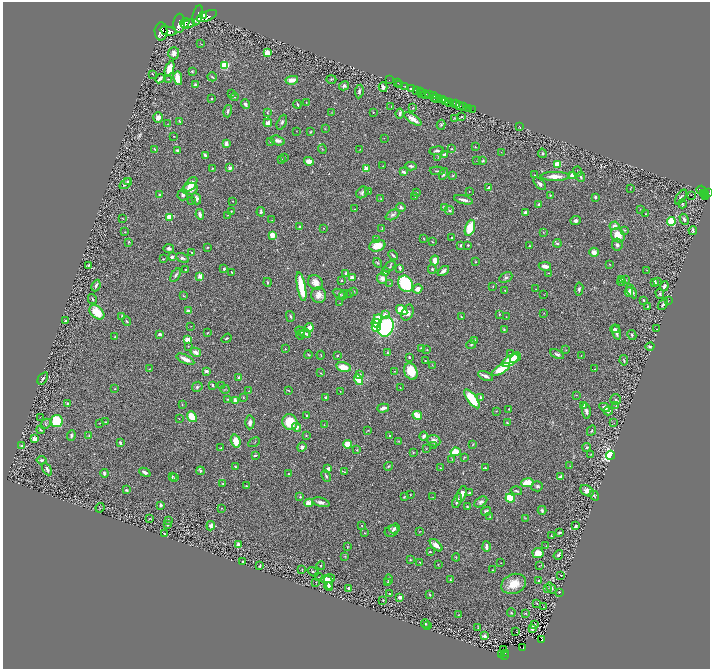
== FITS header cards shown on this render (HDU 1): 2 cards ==
NAXIS1  =                 1415
NAXIS2  =                 1334

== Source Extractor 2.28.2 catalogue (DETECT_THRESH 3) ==
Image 1415 x 1334 px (HDU 1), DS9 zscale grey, zoomed out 1/2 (1 PNG px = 2 x 2 image px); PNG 712 x 671 px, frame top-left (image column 2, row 1334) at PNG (3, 2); each listed source drawn as its Kron ellipse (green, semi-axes under 4 px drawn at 4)
Background 1.05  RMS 0.044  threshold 0.131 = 3 sigma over >= 5 px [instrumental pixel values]
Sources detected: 529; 27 cannot appear on this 1/2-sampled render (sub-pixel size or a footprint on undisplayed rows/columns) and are neither listed nor drawn; of the other 502, the 500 brightest by FLUX_AUTO listed and drawn (2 fainter detections omitted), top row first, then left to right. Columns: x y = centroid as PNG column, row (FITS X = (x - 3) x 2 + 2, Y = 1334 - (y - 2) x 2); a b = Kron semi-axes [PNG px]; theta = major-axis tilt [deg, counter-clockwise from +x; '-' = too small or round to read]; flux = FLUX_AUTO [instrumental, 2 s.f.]
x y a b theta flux
198 15 10 5 77 5700
204 15 4 4 - 2100
207 16 11 5 23 4100
179 23 9 5 88 4900
185 23 5 2 - 1800
188 24 7 4 25 3100
161 31 9 6 -90 5300
168 31 8 4 -12 4000
201 44 3 2 - 3.9
174 53 6 5 - 43
267 53 3 3 - 290
225 65 4 4 - 270
169 68 8 3 70 140
192 71 3 3 - 7.7
152 74 2 1 - 4.5
212 77 5 3 - 8.7
178 78 7 4 -81 110
160 79 5 2 - 21
168 79 3 2 - 4.7
331 79 5 3 - 7.2
292 80 6 3 8 68
389 80 2 1 - 14
398 83 2 1 - 43
195 85 4 3 - 21
400 85 3 1 - 72
344 86 5 4 - 23
405 86 2 1 - 44
383 87 5 3 - 35
411 88 4 2 - 1100
417 90 3 2 - 210
359 91 7 3 83 14
420 91 2 2 - 280
232 94 3 2 - 3.8
422 94 3 2 - 150
425 94 4 3 - 670
429 94 4 1 - 560
434 96 3 1 - 420
234 97 4 3 - 12
212 98 2 2 - 5
434 99 2 1 - 62
437 99 4 2 - 250
443 100 3 2 - 1800
446 101 3 1 - 690
306 102 3 2 - 3.4
450 102 3 2 - 380
453 103 2 2 - 460
245 104 5 3 - 19
297 104 4 2 - 11
456 104 2 1 - 170
459 105 3 2 - 320
391 106 2 2 - 2.3
463 107 2 2 - 310
413 108 3 3 - 4.9
468 108 3 2 - 83
473 110 3 1 - 15
228 111 6 3 75 15
267 112 4 3 - 7.6
373 112 2 2 - 5.4
331 113 2 2 - 2.5
400 113 5 3 - 20
158 117 5 4 - 44
461 117 3 2 - 7.4
454 118 4 2 - 5.8
413 119 10 4 -35 70
179 121 4 2 - 5.6
282 122 8 4 64 17
268 123 4 3 - 69
168 124 3 2 - 4.6
441 125 5 3 - 11
520 127 3 2 - 3.1
325 129 3 2 - 4.4
296 131 2 2 - 2.4
311 132 4 3 - 6.4
174 136 3 1 - 2.9
384 138 2 1 - 2.1
278 141 7 5 -16 34
271 142 3 3 - 7.4
226 144 3 2 - 61
475 147 2 2 - 5.1
155 149 4 3 - 6.5
322 149 4 3 - 6.9
360 149 3 2 - 2.8
451 149 2 1 - 4.6
177 150 2 2 - 16
437 151 7 3 7 15
501 152 2 1 - 2.9
542 153 5 4 - 13
205 155 4 2 - 17
445 155 4 3 - 21
284 157 3 2 - 6
438 157 3 2 - 3.1
282 160 3 2 - 6
477 160 2 1 - 2.4
309 161 5 3 - 76
483 161 4 3 - 11
557 164 4 3 - 130
383 166 2 1 - 3.6
411 166 6 3 -5 16
213 168 3 3 - 5.8
230 168 2 2 - 83
366 169 2 2 - 190
437 171 7 2 -2 12
578 171 5 3 - 8.3
403 172 4 2 - 18
443 174 6 2 62 13
534 175 3 2 - 4.7
453 176 3 3 - 6.8
555 176 14 4 0 67
572 176 2 2 - 140
580 177 5 3 - 17
128 181 4 3 - 11
126 184 7 2 36 21
191 184 8 5 50 84
540 184 8 4 -45 25
488 188 3 2 - 12
190 189 8 6 14 64
630 189 3 2 - 2.6
701 190 5 2 - 270
369 191 3 2 - 3.6
469 191 2 2 - 4.2
362 192 7 5 38 22
416 192 3 2 - 4.2
708 193 3 2 - 310
160 194 2 2 - 34
704 194 3 1 - 76
183 195 6 5 - 21
550 195 3 2 - 5.4
691 195 2 2 - 6.2
706 195 4 2 - 340
415 197 2 1 - 2.4
595 197 3 3 - 12
681 197 8 3 55 20
705 197 4 3 - 350
196 198 6 4 -71 29
381 199 3 2 - 5.2
191 200 4 2 - 6.9
464 200 10 3 -14 30
232 201 2 1 - 4.3
539 204 3 3 - 12
682 204 4 3 - 8
401 207 5 3 - 15
445 208 2 2 - 110
354 209 2 2 - 2.8
641 210 3 2 - 2.9
231 211 3 2 - 5
449 211 5 4 - 15
261 212 4 4 - 16
525 212 3 3 - 16
200 214 5 3 - 26
646 214 2 1 - 3.6
228 215 2 2 - 2.7
392 215 7 4 25 21
169 217 3 2 - 250
123 218 3 2 - 4.3
684 219 6 4 -62 22
272 220 3 2 - 4.4
576 221 5 3 - 26
671 221 4 4 - 270
614 226 5 4 - 35
299 227 4 3 - 8.7
323 228 2 1 - 3
382 228 4 3 - 6.1
470 228 8 4 72 200
624 230 4 3 - 6.8
693 230 4 2 - 11
125 232 3 2 - 3.9
543 232 2 2 - 3.2
272 235 4 4 - 75
618 235 7 6 - 120
423 238 3 2 - 3.7
451 238 3 2 - 6.6
377 239 4 4 - 11
128 242 3 3 - 6.1
432 242 2 2 - 4.1
557 243 4 3 - 13
461 245 4 3 - 9.6
468 245 2 2 - 16
617 245 6 5 - 25
377 246 8 5 17 140
529 246 2 2 - 3.3
207 247 3 2 - 4.9
169 248 5 4 - 20
192 252 2 2 - 7
594 252 5 4 - 53
393 255 5 2 - 14
172 257 2 2 - 68
182 258 7 4 -29 19
163 259 3 2 - 4.9
435 260 5 4 - 63
476 262 2 2 - 4.6
378 263 5 2 - 7.2
609 264 2 1 - 5.6
88 265 3 2 - 9.3
545 266 6 3 -11 48
390 267 7 3 42 11
400 268 4 2 - 15
224 269 2 2 - 43
432 269 4 3 - 10
185 270 2 2 - 4.3
647 270 3 2 - 2.6
443 271 6 3 36 28
232 272 3 2 - 7.1
385 272 3 2 - 24
346 273 3 3 - 15
549 273 3 2 - 4.5
176 275 7 3 56 16
200 276 2 2 - 150
352 278 4 3 - 41
382 278 5 5 - 42
506 278 7 5 27 19
342 280 3 2 - 6.4
621 280 3 3 - 7.9
626 280 3 2 - 6
658 281 3 2 - 5.4
268 282 4 3 - 8.8
315 282 8 6 -52 64
621 282 4 2 - 12
390 283 2 2 - 3.4
654 283 4 3 - 23
406 284 9 7 -59 750
96 286 6 3 66 21
493 286 3 3 - 5.8
664 286 5 3 - 18
301 287 14 3 -79 330
418 289 5 4 - 51
536 289 2 2 - 2.6
579 289 7 4 84 17
505 290 4 2 - 5.6
353 291 4 3 - 7.4
632 291 8 4 -60 31
629 292 5 4 - 52
339 293 6 3 -26 12
350 294 3 2 - 4.4
660 294 5 3 - 13
319 295 8 7 - 57
344 295 5 4 - 19
544 295 2 2 - 3
184 296 3 2 - 5
92 299 5 3 - 10
644 300 3 2 - 10
668 301 2 2 - 3.7
340 303 2 2 - 3.2
663 304 6 3 50 18
647 306 2 2 - 6.1
402 310 6 4 -34 200
188 311 2 2 - 57
97 312 9 5 -42 170
408 313 8 5 64 42
544 313 3 2 - 3.2
499 314 4 3 - 8.3
385 315 3 2 - 80
122 316 3 2 - 5.6
290 316 5 3 - 13
461 317 3 2 - 6.1
506 317 2 2 - 3.4
378 319 5 4 - 140
65 320 2 2 - 16
127 321 5 2 - 11
376 323 5 3 - 110
191 326 2 1 - 2.5
309 327 4 3 - 57
376 327 4 3 - 360
385 327 10 8 73 920
504 329 4 3 - 7.8
615 329 5 3 - 19
656 329 2 1 - 2.2
300 331 5 3 - 20
616 332 7 3 -70 32
207 333 3 2 - 6.8
305 333 5 3 - 19
160 334 4 3 - 19
300 335 5 2 - 7.2
308 335 4 3 - 8.3
632 335 5 3 - 12
115 337 3 3 - 5.4
227 338 5 2 - 9.1
188 340 4 3 - 110
475 341 4 3 - 21
471 344 5 3 - 11
188 346 3 2 - 3.7
650 347 4 3 - 11
421 348 2 2 - 13
285 349 2 2 - 7.9
427 350 3 2 - 6.1
566 350 2 2 - 3.5
196 352 5 4 - 45
388 353 4 3 - 8.5
308 354 4 2 - 5.8
510 354 4 3 - 8.6
557 354 7 3 -25 17
321 355 4 2 - 5.3
337 356 2 2 - 6.8
581 356 3 2 - 2.7
409 357 2 2 - 16
515 358 6 4 43 100
185 359 9 4 -25 60
624 360 5 3 - 12
425 361 2 2 - 5
510 361 9 5 31 270
432 365 3 2 - 2.7
343 367 7 4 -12 120
149 369 2 2 - 3.1
501 369 10 4 30 250
595 369 3 2 - 4.5
206 371 4 2 - 21
394 371 3 2 - 4.3
411 371 8 6 -67 180
321 373 4 2 - 4.6
360 374 4 3 - 9.8
485 376 8 3 -25 39
239 377 2 2 - 72
43 378 7 4 55 19
358 380 5 4 - 140
213 385 3 2 - 8.8
222 386 2 2 - 2.8
197 387 5 4 - 21
400 387 2 1 - 2.8
115 389 3 2 - 3.6
225 389 4 2 - 7
249 391 3 2 - 3.4
288 391 3 2 - 3.6
340 391 2 2 - 4.2
576 395 3 2 - 4.4
243 397 4 2 - 4.3
326 397 3 3 - 9.6
480 397 3 3 - 13
227 399 3 3 - 4.8
472 399 11 4 -53 330
235 400 2 2 - 77
616 400 5 5 - 16
68 403 3 3 - 24
182 404 4 1 - 3.3
584 405 4 4 - 17
616 406 4 2 - 7.8
605 407 6 3 -29 27
383 408 6 3 16 34
509 409 2 2 - 9.9
496 411 3 2 - 3.6
586 411 8 3 -82 31
608 411 4 4 - 16
417 415 5 3 - 120
307 416 3 2 - 7.7
40 417 2 1 - 2.5
192 417 6 4 -52 140
179 419 3 1 - 2.5
57 421 6 6 - 350
105 422 3 2 - 3.7
250 422 7 4 87 29
290 422 8 7 - 200
507 422 3 2 - 5.4
100 423 3 2 - 4.9
614 423 3 2 - 2.9
46 424 5 4 - 10
324 425 2 1 - 2.9
296 427 4 4 - 32
40 430 4 3 - 8.1
368 430 4 2 - 4.6
591 430 5 3 - 9.2
89 435 3 2 - 6.2
306 435 3 3 - 5.7
71 436 5 3 - 13
389 436 2 2 - 21
424 436 4 3 - 32
35 439 4 3 - 42
236 441 7 4 -74 96
398 441 3 3 - 5.4
434 441 7 5 -23 40
254 442 6 1 30 4.6
120 443 3 2 - 17
347 444 4 3 - 130
473 444 4 2 - 4.9
22 445 4 3 - 9.3
433 445 4 3 - 7.9
302 447 5 4 - 20
587 447 4 3 - 17
221 448 3 2 - 5.7
426 449 2 2 - 3.1
357 450 3 3 - 6.1
413 452 2 2 - 6.4
455 452 5 4 - 170
591 454 3 2 - 4.7
255 455 4 2 - 10
610 455 4 4 - 1500
464 457 3 2 - 5.1
452 459 3 2 - 4.3
42 460 5 3 - 14
388 466 4 3 - 9.6
570 466 2 1 - 2.9
235 467 4 3 - 11
441 468 3 2 - 6.3
485 468 2 2 - 13
47 469 7 3 -61 24
328 469 3 2 - 43
200 471 4 3 - 14
145 472 6 3 -24 23
345 472 3 2 - 5.4
104 473 4 3 - 18
289 474 2 1 - 3.9
326 476 6 3 -64 14
172 477 4 3 - 12
560 477 4 2 - 24
175 478 3 2 - 3.2
527 483 6 4 9 120
223 484 4 3 - 7
246 486 3 2 - 5.6
537 486 6 5 - 16
126 490 4 3 - 11
516 491 6 2 -15 11
587 491 7 5 -31 63
469 493 2 2 - 42
462 494 8 4 72 56
410 495 2 2 - 3.5
594 496 5 4 - 8.9
300 497 3 3 - 5.9
404 497 3 2 - 5.6
433 497 2 1 - 2.2
510 498 5 4 - 250
457 501 8 3 72 31
321 502 9 4 -15 34
481 502 7 4 33 22
309 503 4 4 - 63
161 505 2 2 - 30
467 506 3 2 - 6.3
100 508 5 2 - 5.5
222 508 2 2 - 4.6
542 510 4 3 - 13
486 511 5 4 - 15
490 517 3 2 - 4.3
150 518 3 3 - 7.7
525 518 4 3 - 5.8
168 520 4 3 - 12
167 525 3 2 - 15
362 525 3 2 - 5.2
211 526 4 3 - 29
576 526 3 2 - 16
394 529 5 4 - 16
391 531 7 5 27 23
420 531 3 2 - 4.1
560 532 3 2 - 15
365 533 2 2 - 5.1
164 534 3 2 - 11
551 536 3 2 - 3.5
238 545 4 4 - 32
436 545 8 4 -44 53
546 546 2 2 - 3.7
347 547 4 2 - 5.2
486 547 5 3 - 37
430 552 3 2 - 9.4
538 553 5 5 - 110
558 555 5 3 - 15
345 556 4 3 - 5.8
456 557 4 2 - 4.4
410 560 3 2 - 4.7
242 561 2 2 - 15
420 562 2 2 - 6.2
501 563 2 1 - 2.7
438 564 3 2 - 3.6
321 565 4 3 - 6.6
260 566 3 3 - 6.7
539 566 3 2 - 4.2
302 569 2 2 - 3.7
492 570 2 2 - 9.3
313 572 6 3 -35 10
561 575 2 1 - 3.7
318 577 2 1 - 2.4
328 579 7 4 9 51
388 580 5 3 - 11
450 580 3 2 - 4.7
538 580 2 2 - 7
316 582 3 2 - 4.2
388 582 3 3 - 7
328 583 7 4 -77 49
514 584 13 9 23 130
329 587 4 3 - 32
349 588 3 2 - 22
547 588 4 3 - 9.6
551 588 6 4 -51 19
559 592 3 2 - 6.5
390 594 3 2 - 9.1
430 595 3 2 - 8.2
400 597 4 3 - 28
383 600 2 2 - 4.7
537 603 3 2 - 4.6
544 607 3 2 - 3.3
511 612 4 3 - 8.3
526 613 3 3 - 5.4
459 615 2 2 - 2.8
425 624 5 3 - 16
535 624 2 1 - 61
428 626 3 2 - 8
478 628 4 2 - 5.5
532 628 4 2 - 27
516 632 2 1 - 30
485 636 3 3 - 14
541 640 3 2 - 65
523 648 2 2 - 91
504 649 2 1 - 2.4
505 653 2 1 - 5.8
502 655 2 1 - 16
504 655 2 2 - 66
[2 fainter detections neither listed nor drawn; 27 sub-pixel or undisplayed-footprint detections neither listed nor drawn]